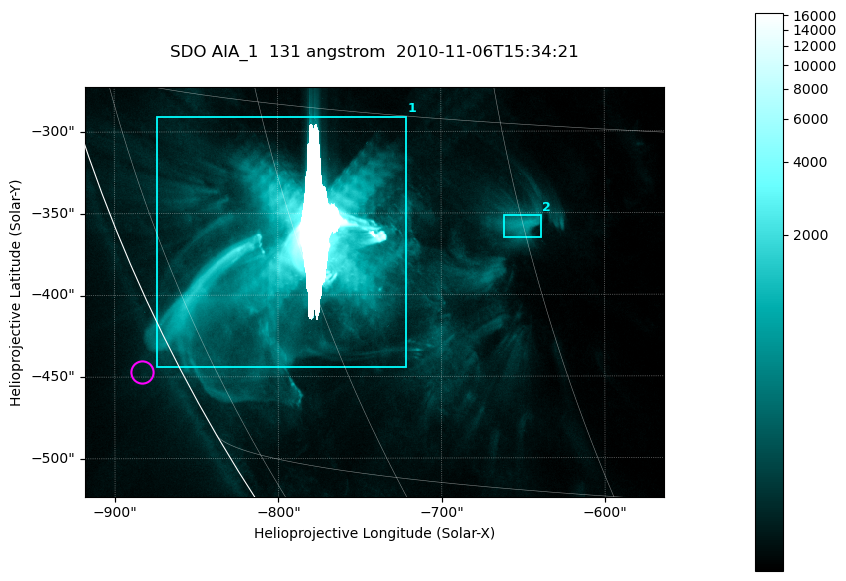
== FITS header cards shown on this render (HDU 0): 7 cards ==
TELESCOP= 'SDO     '           /
INSTRUME= 'AIA_1   '           /
WAVELNTH=                  131 /
WAVEUNIT= 'angstrom'           /
DATE-OBS= '2010-11-06T15:34:21.62' /
CTYPE1  = 'HPLN-TAN'           /
CTYPE2  = 'HPLT-TAN'           /

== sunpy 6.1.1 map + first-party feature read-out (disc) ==
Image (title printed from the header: SDO AIA_1  131 angstrom  2010-11-06T15:34:21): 590 x 417 px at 0.601 arcsec/px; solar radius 968 arcsec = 1612 px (partial field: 2.7% of the solar disc is inside the frame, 89% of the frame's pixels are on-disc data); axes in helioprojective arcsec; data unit not stated in the header (colour bar unlabelled)
Pointing: header CRPIX1/2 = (2045.07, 2040.72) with CRVAL1/2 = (0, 0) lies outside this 590 x 417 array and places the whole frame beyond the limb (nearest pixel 1.35 R_sun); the SolarSoft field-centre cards XCEN/YCEN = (-740.7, -398.3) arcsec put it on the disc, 766 arcsec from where CRPIX/CRVAL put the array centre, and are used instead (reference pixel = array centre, CRVAL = XCEN/YCEN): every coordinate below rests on XCEN/YCEN
Orientation: roll -0.139 deg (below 1 deg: not rotated)
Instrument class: DISC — disc imager (sunpy class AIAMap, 131 A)
Bright regions (active regions / flare kernels): reference = the on-disc median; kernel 5 px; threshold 5 sigma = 356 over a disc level ~67.9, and >= 1.15x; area >= 246 px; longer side >= 5 px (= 3 arcsec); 2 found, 2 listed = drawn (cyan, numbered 1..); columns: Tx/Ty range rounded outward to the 2 arcsec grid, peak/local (2 s.f.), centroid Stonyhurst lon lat
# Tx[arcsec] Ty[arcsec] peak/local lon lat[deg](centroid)
1 -874..-720 -444..-290 241 -60 -21
2 -662..-638 -366..-350 12 -45 -19
Off-limb structures (1.02-1.3 R_sun): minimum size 123 px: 1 found; the strongest spans PA ~115 deg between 1.02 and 1.03 R_sun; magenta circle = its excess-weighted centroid (no pixel of it reaches 25% of the colour bar: the marked point is dim): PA ~115 deg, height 1.02 R_sun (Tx ~-884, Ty ~-448 arcsec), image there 1.7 x the reference